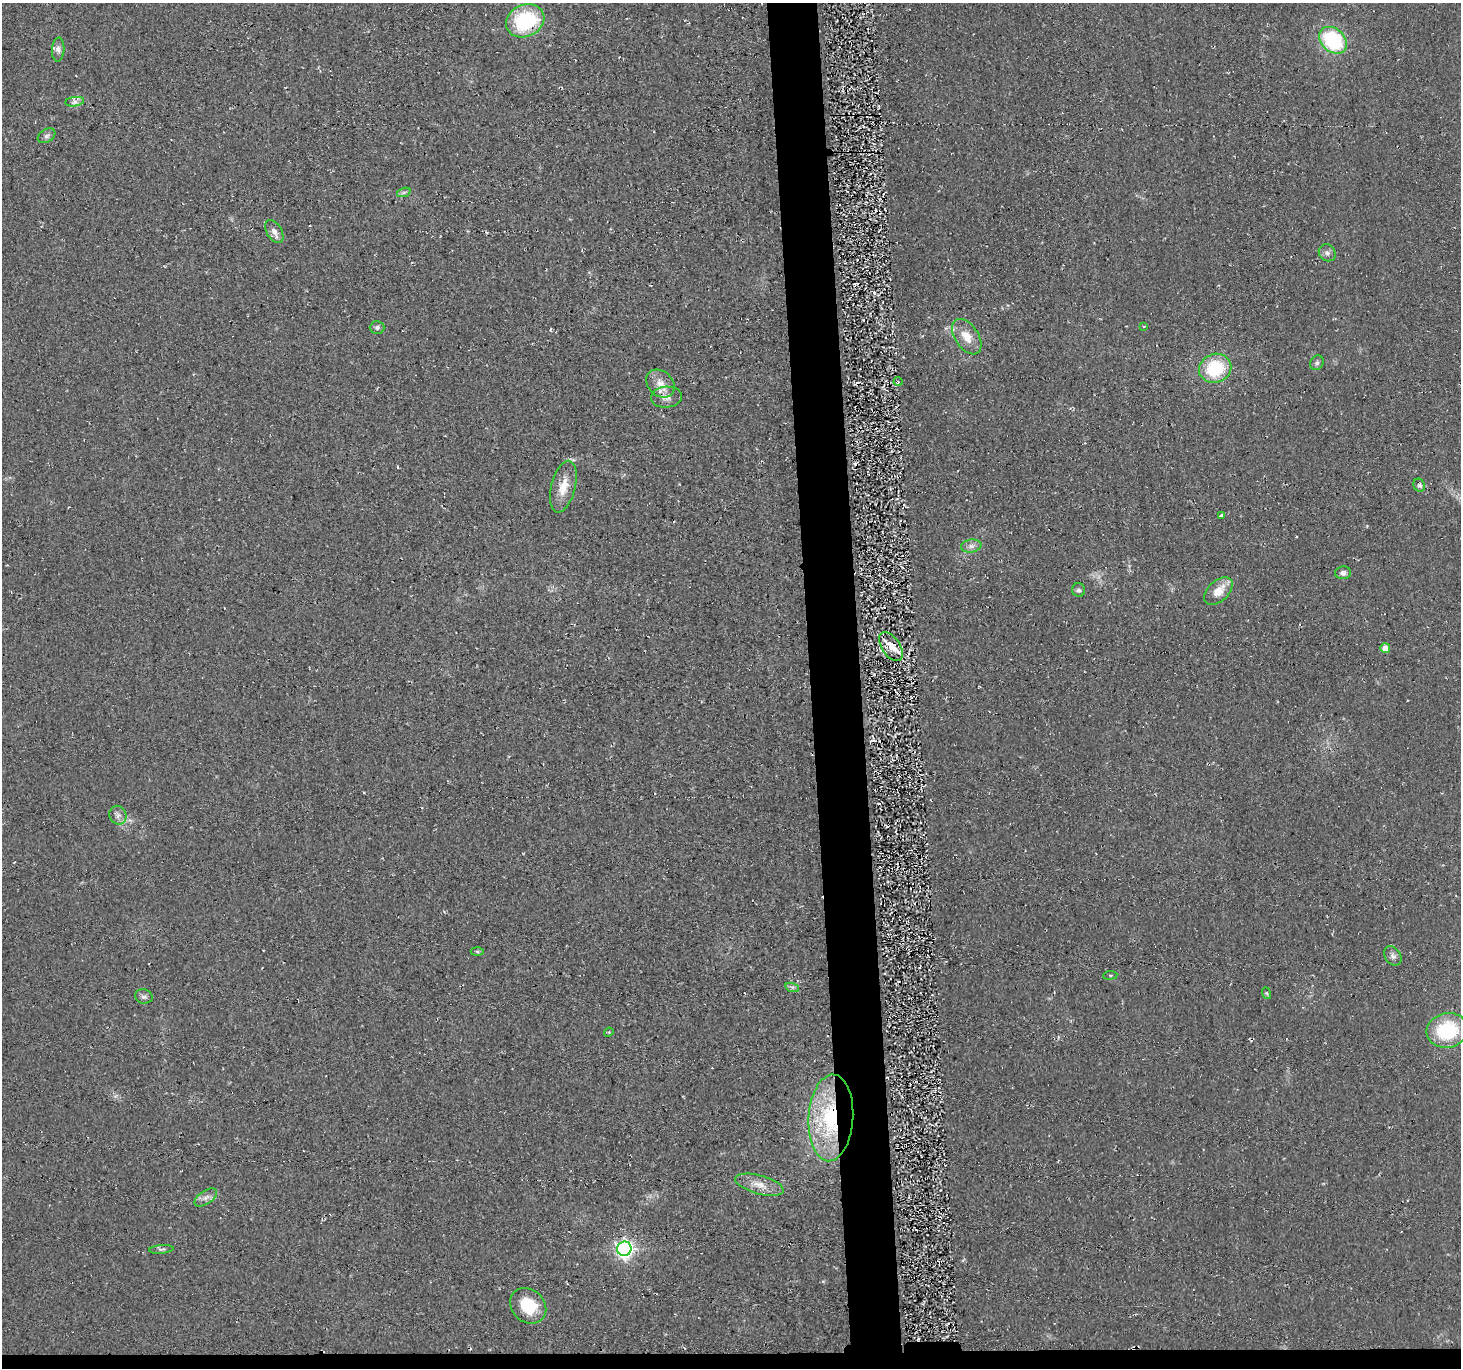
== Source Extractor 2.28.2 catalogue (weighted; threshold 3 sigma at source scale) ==
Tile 8 of 3 x 3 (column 2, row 3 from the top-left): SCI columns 1465-2923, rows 146-1511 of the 4432 x 4382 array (HDU 1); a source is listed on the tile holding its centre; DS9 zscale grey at full resolution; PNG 1463 x 1370 px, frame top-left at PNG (2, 3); each listed source drawn as its Kron ellipse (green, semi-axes under 4 px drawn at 4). Shown black and unused: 5% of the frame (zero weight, under 2 of 3 exposures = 3% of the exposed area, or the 3 px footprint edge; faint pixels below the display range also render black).
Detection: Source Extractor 2.28.2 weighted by HDU 2 'WHT'; one run over the whole footprint, this tile lists its part. Background 0.0522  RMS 0.012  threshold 0.0536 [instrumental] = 3 sigma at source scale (4.5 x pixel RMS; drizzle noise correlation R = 1.50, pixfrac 1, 0.05/0.05 arcsec/px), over >= 5 px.
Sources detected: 43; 3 cosmic-ray / hot-pixel residue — neither listed nor drawn; the other 40 listed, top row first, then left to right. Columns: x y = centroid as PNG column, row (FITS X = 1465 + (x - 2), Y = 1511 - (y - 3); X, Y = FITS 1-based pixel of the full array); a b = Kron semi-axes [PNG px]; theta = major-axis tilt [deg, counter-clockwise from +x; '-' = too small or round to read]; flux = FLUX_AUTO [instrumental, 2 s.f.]
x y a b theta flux
525 21 20 16 25 94
1333 40 15 11 -41 100
58 49 12 6 86 5.2
75 102 9 4 8 4
46 136 9 6 32 3.7
404 192 7 4 19 2.5
274 231 13 7 -59 6.9
1327 253 9 8 - 5
1144 326 4 3 - 1
377 327 7 6 - 3.2
967 337 20 11 -56 18
1317 363 7 6 - 3
1215 368 16 14 21 63
898 381 4 3 - 1.7
660 383 16 12 -41 14
666 397 15 10 5 9.8
1419 485 7 5 -66 2.9
563 487 26 12 76 21
1222 515 4 3 - 4.4
971 546 10 6 9 5.3
1343 573 8 6 3 4.7
1079 590 7 6 - 3.1
1218 591 17 10 44 18
891 647 16 9 -55 16
1385 648 5 5 - 13
118 815 9 8 - 5.5
477 951 6 4 -3 1.8
1393 956 10 8 -55 4.9
1110 975 7 3 6 1.5
792 987 7 4 -17 2.4
1266 993 6 4 -69 1.5
144 996 9 7 -13 3.7
1447 1030 21 17 13 75
609 1032 5 4 - 1.4
831 1118 43 22 87 130
759 1185 25 9 -15 15
206 1197 13 6 34 6.1
161 1249 12 3 5 2.6
624 1249 7 7 - 480
528 1306 19 16 -42 41
Overlapping masked pixels (flux is a lower limit): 2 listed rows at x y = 891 647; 831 1118